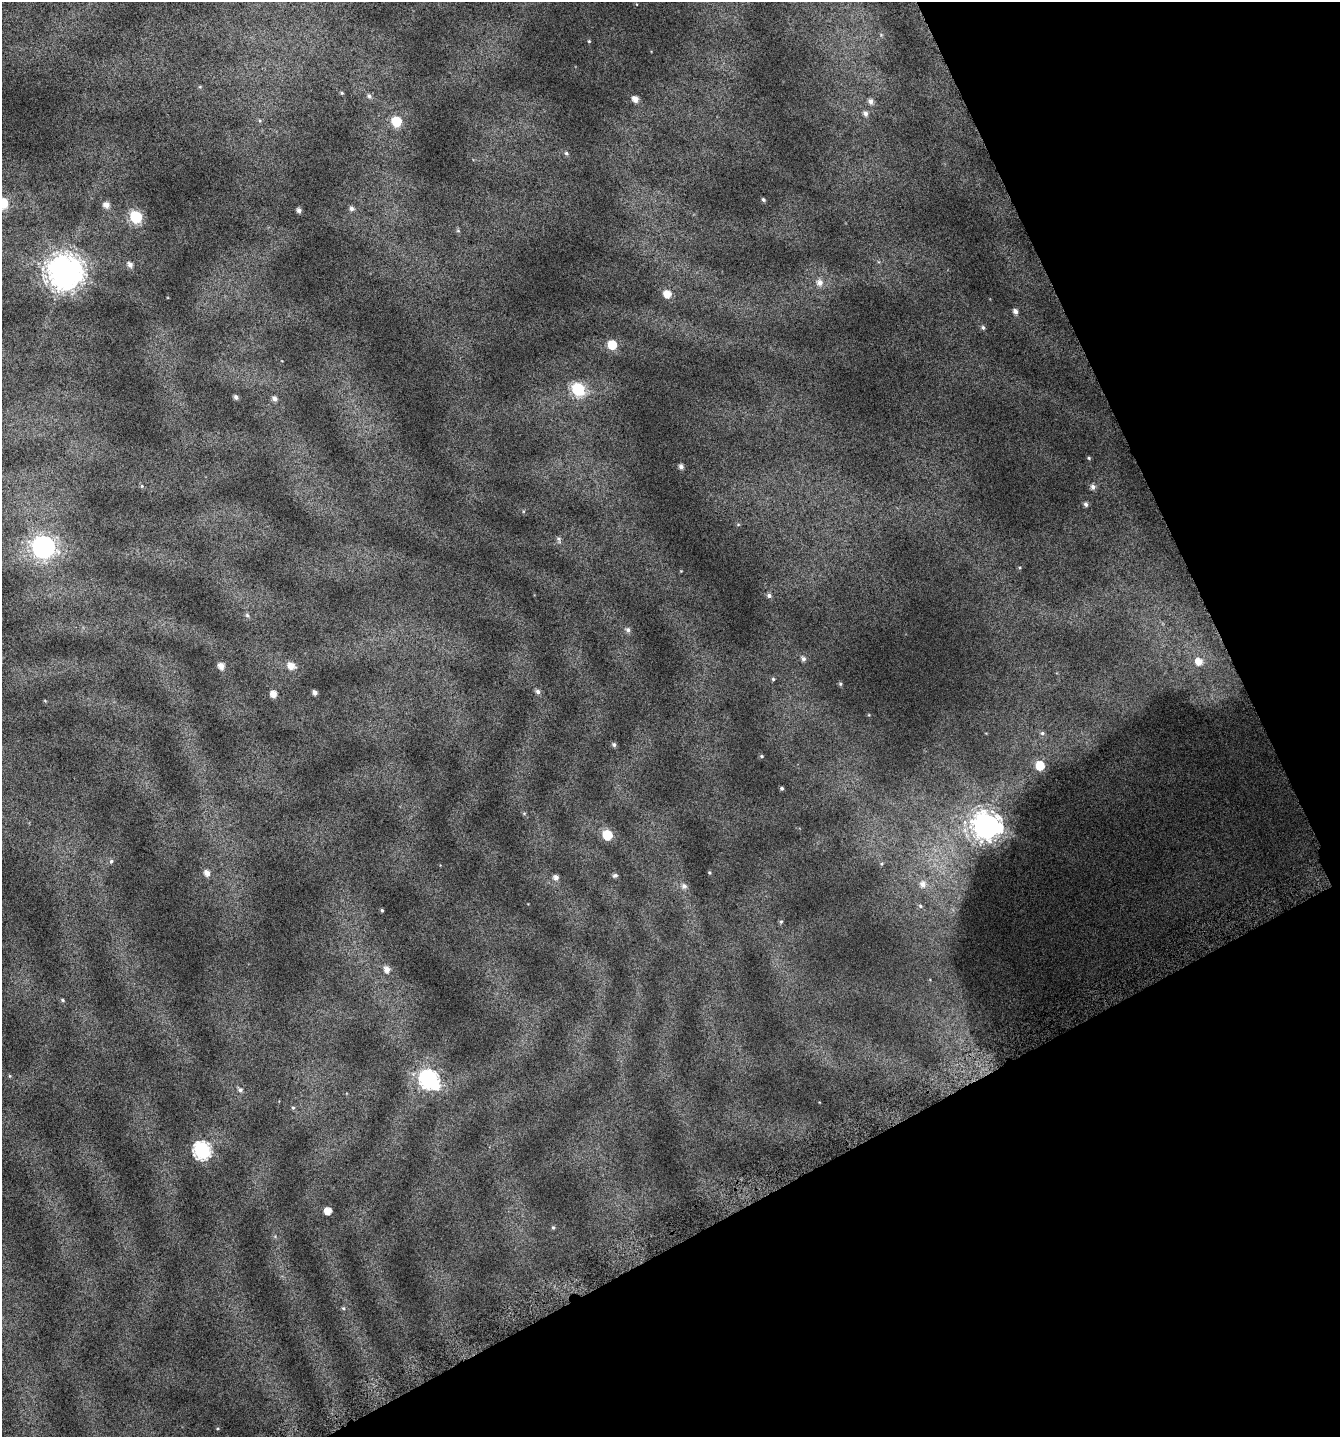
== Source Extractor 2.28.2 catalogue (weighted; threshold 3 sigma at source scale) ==
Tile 12 of 4 x 4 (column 4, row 3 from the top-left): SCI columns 4230-5567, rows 1485-2919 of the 5741 x 5854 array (HDU 1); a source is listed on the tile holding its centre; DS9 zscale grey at full resolution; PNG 1342 x 1439 px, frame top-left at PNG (2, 2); no overlay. Shown black and unused: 24% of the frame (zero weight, under 4 of 7 exposures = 2% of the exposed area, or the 3 px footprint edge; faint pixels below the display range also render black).
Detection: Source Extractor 2.28.2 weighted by HDU 2 'WHT'; one run over the whole footprint, this tile lists its part. Background 0.073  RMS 0.047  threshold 0.192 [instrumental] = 3 sigma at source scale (4.09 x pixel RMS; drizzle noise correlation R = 1.36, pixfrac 0.8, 0.0396/0.0396 arcsec/px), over >= 5 px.
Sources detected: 78; all 78 listed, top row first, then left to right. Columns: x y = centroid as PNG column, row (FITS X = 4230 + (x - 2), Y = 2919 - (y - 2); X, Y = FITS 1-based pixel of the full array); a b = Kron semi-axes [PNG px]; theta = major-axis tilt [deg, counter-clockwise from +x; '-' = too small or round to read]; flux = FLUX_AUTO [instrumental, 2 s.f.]
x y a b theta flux
881 35 6 4 -47 5.7
589 41 4 4 - 4.2
200 87 6 4 1 4.8
341 93 5 4 - 5.4
369 96 8 6 -54 13
635 99 5 5 - 32
871 101 7 6 - 18
865 113 7 6 - 17
396 121 7 6 - 180
566 153 6 5 - 8.2
763 200 5 4 - 7.6
3 203 7 6 - 170
106 205 7 6 - 31
351 209 7 6 - 15
299 210 5 4 - 15
136 217 7 6 - 350
458 230 5 5 - 6.4
130 265 7 5 -56 18
64 273 12 11 - 8400
820 282 9 8 - 29
667 294 7 7 - 58
1015 311 6 5 - 18
983 327 5 5 - 9.7
612 345 7 7 - 120
578 389 8 7 - 410
236 397 5 4 - 13
274 398 6 5 - 18
1089 458 5 4 - 6
681 467 5 5 - 16
142 486 5 4 - 4.9
1093 487 7 6 - 18
1086 504 6 5 - 12
738 524 6 4 0 4.8
559 540 10 6 -77 12
43 547 10 9 - 2000
769 595 6 5 - 13
247 615 7 6 - 9.8
628 630 7 6 - 15
803 659 8 6 -55 13
1199 662 7 6 - 43
221 666 6 6 - 35
291 666 9 7 -28 44
773 679 5 5 - 6.4
840 684 6 5 - 6.9
315 692 4 4 - 18
538 692 6 6 - 16
273 694 6 5 - 38
45 701 5 3 - 3.3
1042 733 7 6 - 9.5
614 745 5 5 - 9.8
762 756 5 4 - 6.4
1040 765 7 7 - 100
782 788 4 4 - 7.5
524 813 5 5 - 5.8
986 826 11 10 - 5100
607 835 7 6 - 170
111 861 6 5 - 8.5
881 864 5 5 - 5.8
207 873 7 6 - 28
709 873 4 4 - 5.2
615 875 6 5 - 9.9
556 877 6 6 - 19
923 884 9 8 - 29
684 886 7 7 - 18
920 906 6 5 - 8
382 910 4 3 - 6
781 922 6 5 - 7.3
387 969 8 6 -73 32
63 1000 6 4 -29 6.4
10 1076 5 4 - 4.6
429 1079 9 8 - 1200
437 1086 9 7 37 49
240 1090 7 6 - 13
293 1107 5 4 - 6.9
202 1151 8 8 - 950
328 1211 5 5 - 54
553 1228 5 4 - 6
343 1308 6 5 - 7.1
Isophote crosses this tile's border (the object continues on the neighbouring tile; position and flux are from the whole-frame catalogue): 1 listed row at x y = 3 203